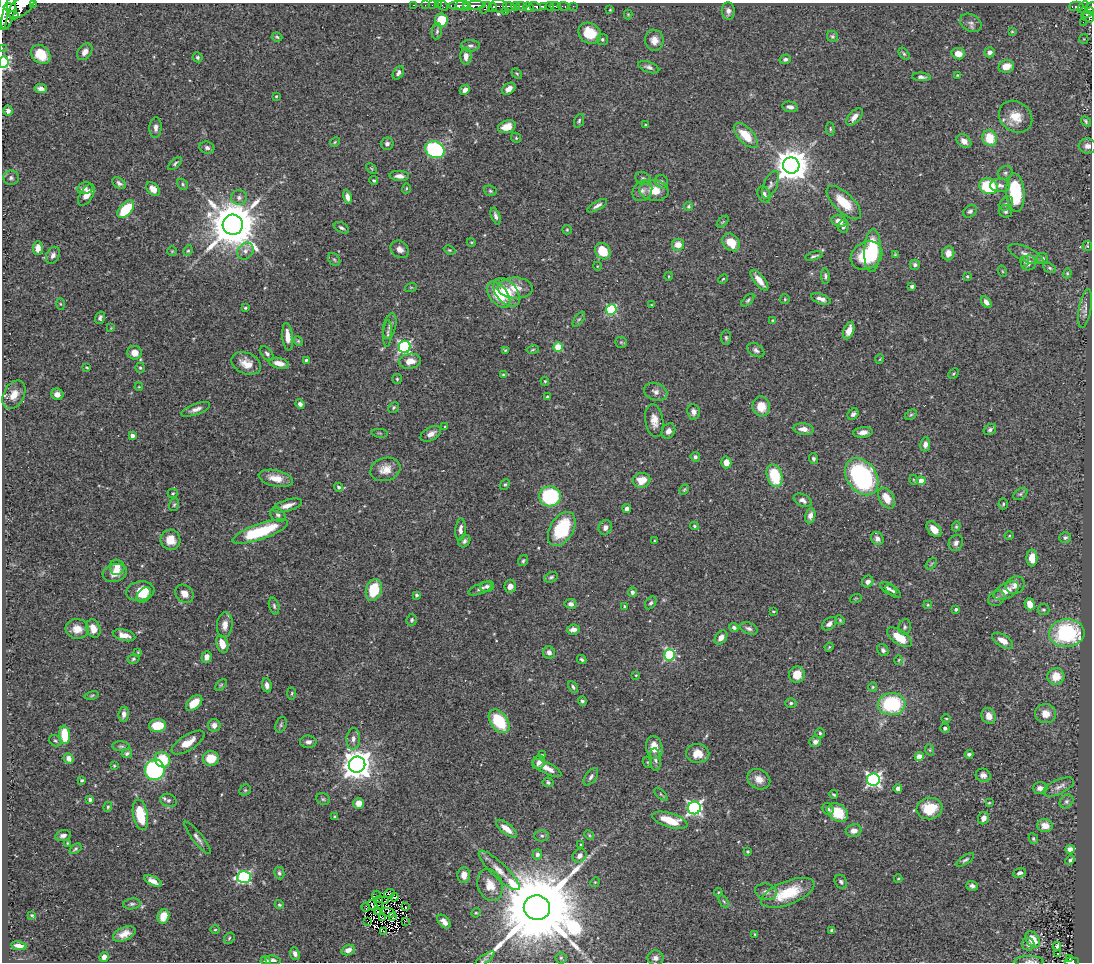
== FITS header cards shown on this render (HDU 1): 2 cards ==
NAXIS1  =                 1090
NAXIS2  =                  960

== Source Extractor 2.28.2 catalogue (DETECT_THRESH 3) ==
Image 1090 x 960 px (HDU 1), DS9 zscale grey, 1 PNG px = 1 image px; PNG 1094 x 964 px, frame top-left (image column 1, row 960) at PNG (2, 3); each listed source drawn as its Kron ellipse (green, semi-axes under 4 px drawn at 4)
Background 0.645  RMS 0.026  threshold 0.0786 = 3 sigma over >= 5 px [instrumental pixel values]
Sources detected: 469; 2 with non-positive FLUX_AUTO (blend fragments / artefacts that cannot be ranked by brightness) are neither listed nor drawn; the other 467 listed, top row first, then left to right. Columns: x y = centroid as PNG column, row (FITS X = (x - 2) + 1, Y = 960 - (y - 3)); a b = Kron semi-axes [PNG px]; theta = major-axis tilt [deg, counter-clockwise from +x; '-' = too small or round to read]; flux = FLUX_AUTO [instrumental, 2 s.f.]
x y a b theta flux
34 4 3 2 - 170
414 5 3 2 - 16
425 5 2 2 - 11
432 5 2 2 - 9.7
438 5 2 2 - 2.1
458 5 10 3 2 410
474 5 11 4 4 900
22 6 15 8 39 2500
443 6 5 2 - 24
463 6 8 5 -12 890
499 6 8 6 -20 270
509 6 7 4 -14 370
516 6 4 4 - 120
521 6 6 3 -7 140
535 6 6 3 -19 150
543 6 4 3 - 390
549 6 4 3 - 330
555 6 5 3 - 390
563 6 6 3 -10 58
573 6 2 2 - 5.2
1076 6 7 5 1 140
10 7 7 4 -10 1300
493 7 4 3 - 190
528 7 5 4 - 1100
1083 7 6 3 57 94
485 8 7 4 50 220
1090 8 6 4 49 280
3 9 21 5 88 3400
610 10 3 3 - 1.4
728 11 9 6 -83 8
505 12 3 3 - 110
8 13 17 5 75 2600
1088 13 7 3 34 240
628 14 5 4 - 2
14 15 5 3 - 370
1089 17 6 5 - 310
441 20 7 6 - 56
1083 22 2 2 - 9.5
971 23 11 8 -31 7.3
437 31 8 5 80 4.1
1012 32 3 2 - 1.3
590 33 12 10 -32 44
832 36 6 5 - 3.3
277 37 5 4 - 2.8
602 39 5 5 - 3.2
1084 39 5 4 - 2
654 40 10 9 - 16
470 46 9 5 2 5.1
2 48 2 2 - 10
85 52 9 6 54 11
990 52 5 4 - 7.1
41 54 11 8 -46 41
904 54 7 4 -53 2.8
958 54 7 5 -13 18
466 56 8 5 -90 12
197 57 5 4 - 2.9
785 59 6 5 - 4.4
4 62 6 5 - 280
1006 66 8 6 12 21
649 67 11 5 -19 6.1
398 73 7 5 56 5.1
517 74 6 4 -40 2.3
958 75 4 3 - 1.7
921 77 9 4 -4 5.3
41 89 6 4 -9 7
509 89 7 5 37 12
465 90 5 4 - 8.4
276 96 3 3 - 1.9
790 107 8 5 -10 6.8
8 111 5 4 - 7.7
854 117 10 5 48 11
1016 117 18 14 -38 33
579 121 7 4 68 3
1086 121 5 3 - 2.5
645 125 4 3 - 1.5
507 127 9 6 19 18
156 128 10 6 88 7.6
830 129 7 3 -84 2.4
746 135 16 7 -47 42
516 138 5 4 - 2.4
990 138 8 7 - 42
964 141 8 6 -39 11
335 142 5 4 - 1.9
387 144 6 6 - 5.8
1087 146 9 7 -4 8.4
207 148 7 6 - 5.3
435 150 10 8 -23 200
175 163 8 4 43 3.3
791 165 8 8 - 3700
371 169 6 4 -45 2.1
1005 173 7 6 - 4.3
399 176 10 5 -3 8.7
11 178 8 7 - 4.9
643 178 8 6 -24 4.1
374 180 4 4 - 2.4
662 182 7 6 - 4
119 183 7 5 -36 5.6
183 184 6 5 - 2.9
770 185 15 6 66 8.4
1000 185 10 6 -1 7.9
988 186 9 7 -17 93
85 188 8 6 12 7.3
406 188 5 3 - 1.7
153 189 8 5 -45 16
654 190 14 10 -8 30
490 191 6 5 - 2.9
642 191 11 9 53 10
1015 193 19 9 -86 120
764 194 8 6 -67 8.8
86 195 12 6 59 15
347 197 7 4 -78 11
239 198 8 7 - 7.1
844 203 22 9 -44 50
1006 203 8 5 48 4.8
597 206 11 4 30 6.5
689 206 4 4 - 2.8
126 209 10 6 47 71
970 211 7 5 32 4
1006 211 6 6 - 4.5
496 216 9 4 -70 6.3
839 221 8 5 -19 16
723 222 7 3 45 1.8
233 225 10 10 - 10000
843 226 6 5 - 6.4
341 228 8 5 -26 4.3
567 230 5 4 - 2.2
471 242 4 3 - 1.5
731 242 10 7 -47 32
678 245 6 6 - 19
1087 246 5 4 - 1.9
38 248 7 5 87 11
400 249 10 8 -40 9.6
449 250 6 4 -25 2.3
872 250 21 8 88 120
172 251 5 5 - 2
188 251 5 4 - 2.4
245 251 9 7 48 9
603 251 9 7 -54 46
948 253 7 6 - 16
895 254 4 4 - 1.5
1026 254 19 7 -24 13
53 255 9 6 63 6.9
814 256 9 3 15 3.4
866 256 17 13 29 77
1042 258 5 5 - 5.7
334 260 7 5 -53 3.4
1025 261 5 3 - 2.3
1029 263 8 7 - 9.6
915 265 5 5 - 4.7
597 266 4 3 - 1.3
1050 268 6 4 -28 3.1
1002 271 6 3 -71 1.9
1067 273 5 4 - 2.2
669 276 4 3 - 1.4
825 276 8 4 -87 3.5
967 276 3 3 - 1.8
723 279 5 3 - 1.9
759 280 13 5 -51 19
912 286 4 3 - 5.2
411 287 6 4 18 2
515 288 17 10 -1 28
506 292 16 10 -50 41
498 295 15 9 -51 65
785 299 5 4 - 2.2
821 299 10 5 -20 9.3
748 300 8 4 44 2.9
986 302 6 4 -55 8.2
60 304 6 4 -88 1.8
651 305 3 2 - 1.3
245 308 4 3 - 2.2
1085 308 20 6 80 9.9
611 309 5 5 - 150
100 318 6 4 71 4.5
579 319 9 4 53 3.3
773 320 4 3 - 1.6
390 326 13 6 77 7.8
111 328 4 4 - 1.3
849 330 9 5 69 16
388 333 13 4 88 4.5
288 337 14 5 -84 20
726 338 7 5 -88 3.3
298 341 5 4 - 2.2
621 342 6 5 - 2.9
404 347 6 6 - 340
558 347 4 4 - 69
505 350 3 3 - 1.9
533 350 6 3 10 2.1
756 350 9 6 -31 5.2
134 353 7 7 - 19
267 354 8 5 -52 4.5
880 359 5 3 - 1.3
306 360 4 3 - 2.6
410 361 11 7 10 20
246 363 15 10 -24 22
279 363 10 5 -12 15
87 367 4 2 - 1.6
140 368 5 4 - 2.6
954 374 6 3 45 2.1
503 375 3 3 - 1.6
397 379 5 5 - 2.3
545 381 4 3 - 2.1
139 387 4 3 - 1.4
656 392 12 8 -21 9.2
57 394 6 5 - 9.3
14 395 15 10 61 22
547 397 4 3 - 2.9
300 404 5 4 - 5.9
761 406 10 9 - 28
394 407 6 5 - 3.1
196 409 15 5 20 10
694 412 8 6 -82 7.5
853 414 6 5 - 4.5
911 415 6 4 30 2.6
654 420 16 9 -82 18
445 427 3 3 - 2.3
804 429 10 5 -5 13
990 429 7 5 34 4
668 431 8 6 61 9.8
863 432 10 5 7 11
380 433 8 3 -5 2.2
431 434 11 6 29 11
132 436 4 4 - 9.9
925 444 7 5 80 7.3
695 457 5 4 - 4.8
813 459 5 4 - 3.8
726 462 6 5 - 16
385 469 15 11 17 21
775 476 11 7 -74 80
862 477 20 14 -55 270
276 478 17 8 -12 24
641 480 9 7 11 24
914 480 5 3 - 1.4
921 480 4 4 - 17
505 485 6 4 47 2.4
338 487 4 4 - 3.1
684 490 6 3 61 2.2
173 493 5 4 - 2.2
1020 494 8 5 36 3.4
550 496 11 10 - 170
886 498 11 7 -58 25
803 500 9 6 -26 8.9
1003 504 5 4 - 2.4
174 505 6 5 - 2.9
287 506 15 5 17 16
627 509 4 4 - 6.7
278 515 8 6 -40 5.5
810 516 8 5 80 11
695 526 4 3 - 2.4
956 526 5 4 - 2.1
605 527 7 6 - 9.4
460 529 11 5 86 8.1
562 529 19 11 59 110
934 529 9 6 -45 21
260 532 29 8 19 120
1009 536 4 3 - 1.5
1065 537 6 5 - 4
877 538 7 6 - 7.4
170 540 10 10 - 26
464 541 7 5 50 4.4
655 541 3 3 - 1.6
956 543 8 7 - 7.5
1032 558 8 5 89 25
523 561 6 4 57 2.8
931 564 7 3 53 2.3
117 567 7 7 - 13
115 573 12 8 16 18
551 577 7 5 26 3.4
868 582 6 5 - 8.2
1015 585 10 8 29 14
487 586 7 5 11 5.9
510 586 6 5 - 10
480 589 12 5 23 6.2
888 589 9 5 -34 5.5
374 590 11 8 74 60
140 591 14 9 9 29
893 591 9 4 -38 4.2
1006 591 14 7 28 23
632 592 5 4 - 4.7
185 594 10 8 -47 14
144 595 8 6 50 14
417 595 3 3 - 4.2
856 598 6 3 18 1.7
996 598 9 7 38 6.1
651 603 7 5 52 3.7
571 604 6 5 - 6.7
1030 604 6 5 - 17
928 605 4 3 - 1.7
274 606 8 5 -75 4.1
625 606 3 3 - 1.7
956 609 4 3 - 2.8
1043 610 6 5 - 3.4
773 611 3 2 - 1.8
412 620 6 5 - 3.2
840 620 5 4 - 2.1
829 624 8 5 40 7.2
225 625 13 8 84 13
734 627 5 4 - 4.9
905 627 8 6 81 4.5
749 628 9 5 -22 5.7
77 629 11 10 - 18
93 629 9 7 -70 14
573 629 6 5 - 9.4
1067 633 17 14 5 170
124 635 11 5 -14 17
721 637 8 5 52 12
899 637 14 7 -34 38
1003 641 12 6 -31 15
222 644 9 5 -69 24
829 647 5 3 - 1.6
883 650 6 5 - 4.7
138 652 3 3 - 1.4
549 652 6 6 - 8.9
670 655 6 5 - 170
206 657 6 5 - 10
133 659 6 4 17 2.9
582 660 5 4 - 2.8
899 660 4 3 - 1.5
636 675 2 2 - 1.5
797 675 8 7 - 26
1056 676 8 8 - 29
221 685 7 4 45 2.5
267 685 7 4 -84 8.4
573 687 6 4 -61 3.3
873 687 5 4 - 2.2
292 693 6 4 -86 2.3
92 696 7 3 10 2.4
582 701 4 4 - 3.3
194 703 9 6 41 32
791 703 5 4 - 3
892 704 14 11 3 130
124 714 7 5 83 8.3
1045 714 10 9 - 20
989 716 8 7 - 16
946 718 4 3 - 1.6
499 721 13 8 -54 95
214 725 6 6 - 9.6
281 725 8 5 70 3.5
157 726 8 6 1 53
945 728 5 4 - 3.8
820 733 5 4 - 2.7
65 735 9 5 -83 52
353 739 11 7 87 9.1
55 741 6 5 - 2.9
188 742 19 7 32 24
308 742 8 6 0 8.1
815 742 6 5 - 7
121 746 9 5 -4 3.5
654 748 12 8 -79 26
930 750 6 3 -71 2.2
127 753 5 4 - 3.6
698 753 11 9 -2 24
969 754 4 3 - 3.6
542 755 4 4 - 1.7
919 756 4 4 - 20
69 758 5 5 - 8.9
211 758 8 7 - 36
655 759 11 5 -85 6.5
163 760 8 7 - 65
539 762 7 6 - 8.2
647 762 5 3 - 1.8
357 765 8 8 - 2800
114 766 3 3 - 1.7
547 768 16 5 -28 19
155 770 10 10 - 240
983 775 7 6 - 8.7
591 777 10 5 54 6
759 779 12 9 -33 17
82 780 3 3 - 2.5
873 780 6 6 - 450
548 782 5 5 - 3.3
1058 787 17 7 25 10
898 788 4 4 - 7.2
1040 788 7 6 - 8.2
245 790 6 5 - 2.5
661 794 8 4 -45 2.6
834 795 4 2 - 2
323 799 7 5 -25 3.2
90 800 4 4 - 4.7
168 800 8 6 -19 5.4
1066 801 7 6 - 4.4
359 803 5 5 - 19
989 803 4 3 - 1.6
108 807 5 3 - 2.6
694 808 6 6 - 460
929 808 13 10 9 50
828 809 6 5 - 4.9
838 812 11 8 -35 59
140 815 15 7 -79 63
335 817 4 3 - 3.5
983 818 6 5 - 11
670 820 18 7 -16 44
1045 826 8 6 -9 19
506 829 12 5 -38 20
854 831 8 6 12 14
589 835 5 4 - 2.2
63 836 8 5 15 5.8
542 836 7 5 0 4
197 838 20 5 -52 8.1
1033 839 6 4 -65 2.6
67 843 3 2 - 1.6
581 844 3 2 - 1.8
75 849 7 4 34 3.1
1070 849 5 4 - 10
748 852 3 3 - 2.2
537 855 5 4 - 4.6
580 856 7 6 - 9.4
965 860 10 4 33 4.1
1070 860 5 3 - 4.3
499 870 27 7 -44 23
279 873 6 5 - 4.3
1020 873 6 4 19 5.6
464 875 8 6 89 16
244 877 7 6 - 290
898 879 4 3 - 1.5
153 881 9 4 -26 12
595 882 5 4 - 2.1
841 882 7 5 -56 3.9
490 885 16 12 -70 26
972 886 6 5 - 5.4
718 892 4 4 - 1.7
766 892 11 8 -16 8.9
389 893 5 2 - 1.5
788 893 28 11 21 72
376 895 4 2 - 1.6
394 897 4 2 - 0.026
380 900 3 2 - 1.1
385 901 2 2 - 0.66
724 902 7 4 -58 2.5
132 904 9 5 7 4.7
279 905 5 4 - 2.4
372 905 6 2 -55 1.7
379 905 2 2 - 0.79
366 907 4 2 - 1.1
406 907 2 2 - 1.3
537 908 13 12 - 40000
378 912 3 2 - 1.5
389 913 7 4 -20 2.3
476 913 5 4 - 2.1
32 915 3 3 - 2.1
163 916 7 6 - 30
392 917 3 2 - 2.9
382 918 3 2 - 0.66
367 921 4 2 - 1.7
405 921 2 2 - 1.5
444 922 8 5 -49 10
215 930 4 3 - 1.6
832 930 4 3 - 3.1
383 931 3 2 - 1.3
124 934 12 6 23 17
755 934 3 3 - 2.1
229 938 6 4 49 3
1033 940 9 6 -57 31
1028 944 6 6 - 5.3
19 946 7 4 -10 9.5
1057 946 4 3 - 3.2
348 950 7 5 19 10
1058 953 3 2 - 2.9
295 954 6 5 - 5.9
104 957 5 4 - 11
561 958 5 5 - 2.9
655 958 8 7 - 8.3
1070 959 4 3 - 17
266 960 5 4 - 4.5
273 960 7 5 -7 5.9
483 960 13 4 37 3.6
1029 961 15 5 0 6.9
1072 961 7 3 2 99
At the frame edge (FLAGS 8, measured only in part): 11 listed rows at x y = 34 4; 22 6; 1090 8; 3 9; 2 48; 4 62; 266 960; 273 960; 483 960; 1029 961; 1072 961
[2 non-positive-flux detections neither listed nor drawn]